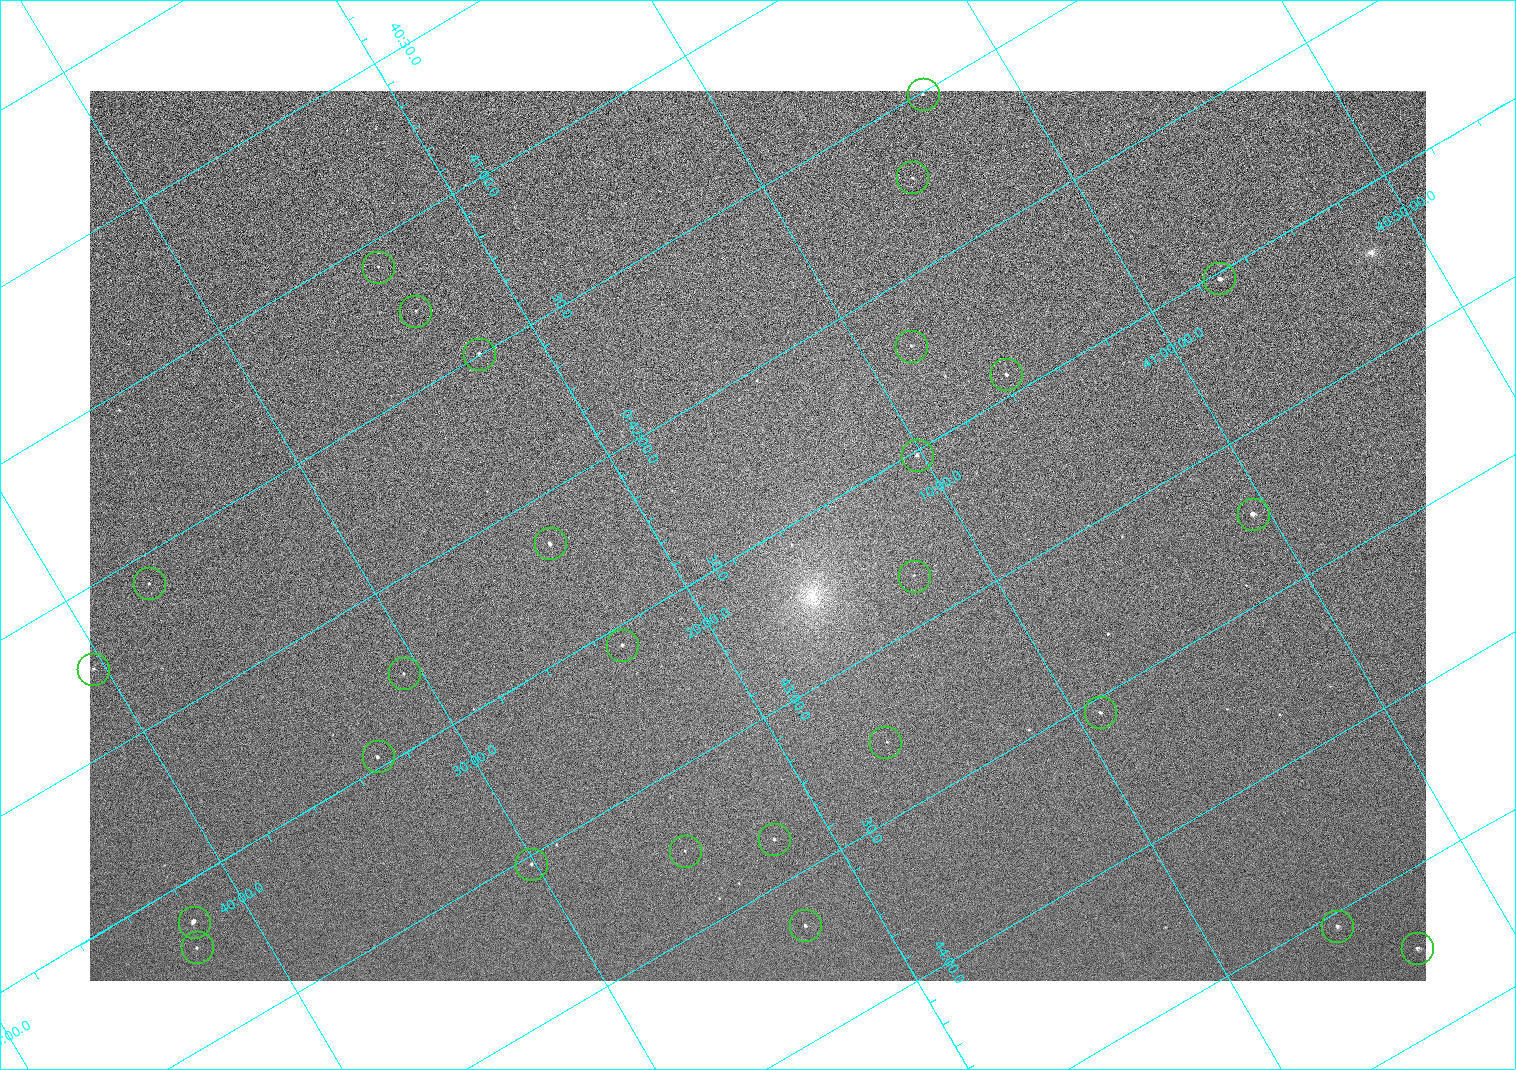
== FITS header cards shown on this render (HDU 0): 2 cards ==
NAXIS1  =                 1336 / length of data axis 1
NAXIS2  =                  890 / length of data axis 2

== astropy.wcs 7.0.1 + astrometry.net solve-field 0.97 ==
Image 1336 x 890 px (HDU 0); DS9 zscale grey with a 90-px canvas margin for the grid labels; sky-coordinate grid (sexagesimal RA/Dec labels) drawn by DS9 from the SOLVED WCS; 27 Tycho-2 reference stars matched to detected sources circled (green)
Header WCS: none
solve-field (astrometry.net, Tycho-2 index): SOLVED blind (the file carries no WCS)
Solved WCS: RA---TAN-SIP/DEC--TAN-SIP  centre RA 00:42:29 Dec +41:17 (10.62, +41.28 deg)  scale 2.22 arcsec/px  FOV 49.4' x 32.9'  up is -121 deg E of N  parity normal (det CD < 0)
(file carries no celestial WCS; the grid is the blind solution)
Tycho-2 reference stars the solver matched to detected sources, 27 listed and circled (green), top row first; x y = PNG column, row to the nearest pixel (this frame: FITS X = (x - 90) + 1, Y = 890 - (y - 91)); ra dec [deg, ICRS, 3 dp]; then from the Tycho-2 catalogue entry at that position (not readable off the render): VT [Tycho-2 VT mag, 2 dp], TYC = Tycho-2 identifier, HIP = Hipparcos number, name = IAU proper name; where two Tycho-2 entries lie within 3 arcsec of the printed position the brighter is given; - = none
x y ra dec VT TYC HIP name
923 94 10.377 +41.053 11.36 2801-2079-1 - -
912 177 10.431 +41.085 11.65 2801-2062-1 - -
378 267 10.270 +41.396 11.86 2805-219-1 - -
1219 278 10.629 +40.954 9.37 2801-2009-1 3333 -
415 311 10.317 +41.390 12.74 2805-201-1 - -
911 346 10.549 +41.138 12.52 2801-2061-1 - -
479 354 10.374 +41.370 10.16 2805-213-1 - -
1006 374 10.609 +41.097 10.73 2801-2063-1 - -
917 455 10.628 +41.169 11.22 2801-2073-1 - -
1253 514 10.809 +41.009 9.29 2801-2078-1 - -
550 543 10.538 +41.392 10.59 2805-2135-1 - -
914 576 10.713 +41.209 11.21 2801-2008-1 - -
149 583 10.397 +41.617 11.40 2805-1201-1 - -
622 645 10.639 +41.386 11.36 2805-2208-1 - -
93 669 10.434 +41.673 11.25 2805-1332-1 - -
404 673 10.568 +41.510 11.29 2805-2124-1 - -
1100 712 10.886 +41.153 10.99 2801-2037-1 - -
885 742 10.818 +41.276 11.21 2805-2125-1 - -
378 756 10.616 +41.550 10.67 2805-2192-1 - -
774 839 10.840 +41.365 11.39 2805-2131-2 - -
685 851 10.811 +41.416 11.59 2805-2157-1 - -
531 864 10.757 +41.502 11.21 2805-2136-1 - -
194 922 10.656 +41.699 9.58 2805-789-1 - -
805 925 10.914 +41.376 10.74 2805-2142-1 - -
1337 926 11.135 +41.093 10.71 2801-1503-1 - -
197 947 10.676 +41.706 11.29 2805-1943-1 - -
1417 948 11.183 +41.057 10.65 2801-1540-1 - -